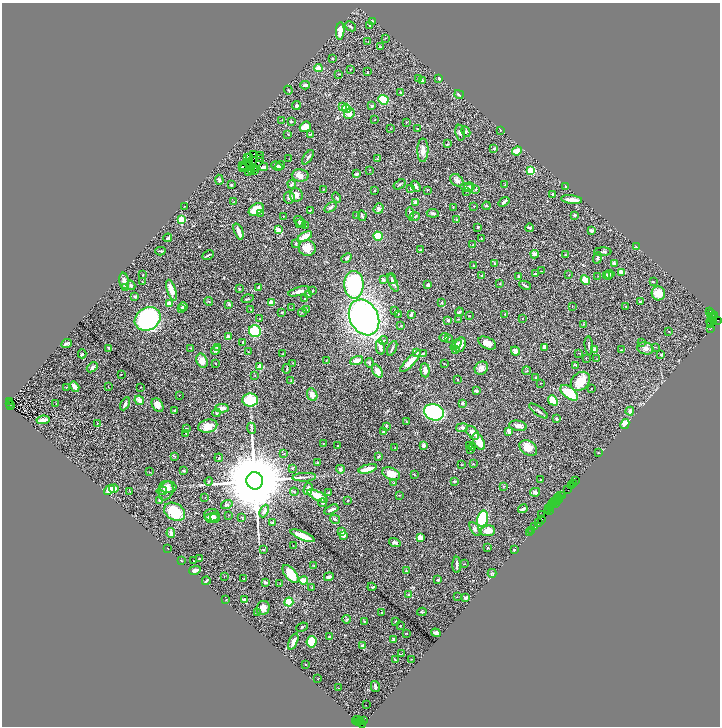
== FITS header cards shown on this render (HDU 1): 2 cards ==
NAXIS1  =                 1436
NAXIS2  =                 1448

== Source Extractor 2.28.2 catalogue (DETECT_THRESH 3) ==
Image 1436 x 1448 px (HDU 1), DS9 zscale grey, zoomed out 1/2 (1 PNG px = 2 x 2 image px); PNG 722 x 728 px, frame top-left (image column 1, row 1447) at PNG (2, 3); each listed source drawn as its Kron ellipse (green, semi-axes under 4 px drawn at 4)
Background 1.13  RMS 0.062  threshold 0.187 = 3 sigma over >= 5 px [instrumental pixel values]
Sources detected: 513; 56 cannot appear on this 1/2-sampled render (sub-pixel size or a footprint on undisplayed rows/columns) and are neither listed nor drawn; the other 457 listed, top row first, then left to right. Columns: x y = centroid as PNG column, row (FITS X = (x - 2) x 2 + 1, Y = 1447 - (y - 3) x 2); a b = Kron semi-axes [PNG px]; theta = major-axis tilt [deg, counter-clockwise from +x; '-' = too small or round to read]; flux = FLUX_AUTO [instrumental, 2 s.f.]
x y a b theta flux
372 21 2 2 - 5
351 26 6 2 -44 11
370 26 2 2 - 11
340 31 9 4 85 110
385 38 3 2 - 6.9
368 41 2 1 - 36
380 47 3 2 - 7.3
332 59 3 2 - 13
318 68 4 3 - 75
350 69 2 1 - 6.4
367 72 2 2 - 7
339 74 3 2 - 9.6
418 79 3 2 - 10
439 79 2 2 - 46
422 80 4 3 - 20
305 85 5 2 - 27
288 90 4 2 - 9
400 92 2 2 - 12
459 94 5 3 - 16
383 100 5 4 - 290
296 106 4 3 - 19
372 106 3 3 - 11
343 107 4 3 - 29
346 108 4 4 - 320
349 113 6 5 - 68
375 119 3 2 - 5
282 120 3 2 - 6
291 121 2 2 - 13
406 122 2 2 - 5.2
305 127 6 5 - 96
390 128 2 2 - 4.9
418 129 2 2 - 5.5
500 130 2 2 - 4.7
466 132 5 3 - 14
460 133 8 4 -81 32
288 134 2 2 - 6.1
311 134 4 3 - 12
448 144 3 2 - 5.3
494 149 4 3 - 12
423 150 12 5 89 62
517 151 5 4 - 110
253 154 2 1 - 2.5
261 155 3 1 - 11
247 157 3 1 - 4.6
308 157 8 3 55 23
250 158 2 1 - 3.1
261 158 3 1 - 2.2
289 159 2 2 - 5.2
377 159 3 2 - 7.1
252 160 2 1 - 6.9
249 163 2 1 - 2.1
243 166 3 1 - 5.2
250 166 2 1 - 3
277 166 6 3 -22 29
280 166 5 3 - 29
242 167 2 1 - 4.6
245 167 2 1 - 1.6
263 167 4 2 - 24
254 168 3 1 - 3.7
251 170 2 1 - 3.7
254 170 4 1 - 4.1
369 170 2 2 - 4.1
531 171 3 3 - 490
249 172 2 1 - 2.7
356 174 4 2 - 19
300 175 8 6 -4 72
219 180 5 3 - 16
457 180 7 5 -40 40
292 184 4 2 - 14
400 184 6 2 34 12
231 185 3 3 - 9.6
505 185 4 2 - 7.9
416 186 6 3 -57 41
467 187 6 4 -13 23
469 187 5 4 - 20
566 187 3 2 - 7
410 188 3 3 - 11
475 189 4 2 - 9.6
323 190 3 2 - 5.6
427 190 3 2 - 6.7
375 191 2 1 - 3.4
467 191 4 2 - 5.2
553 194 3 3 - 29
296 195 7 6 - 59
289 197 6 5 - 39
337 198 5 2 - 12
572 200 10 3 -6 96
233 202 2 2 - 3.7
416 202 3 3 - 41
504 202 6 2 37 24
185 206 2 1 - 3.8
486 206 4 3 - 11
330 207 7 3 33 23
453 207 2 2 - 4.8
474 207 2 2 - 4.2
379 209 5 4 - 34
256 210 8 5 34 170
310 210 4 2 - 8.9
261 213 2 2 - 5.1
410 213 6 2 -83 34
433 213 6 3 -7 31
357 215 2 2 - 6.1
575 215 4 3 - 18
283 216 2 2 - 6.6
362 216 5 2 - 22
414 217 5 2 - 11
181 220 3 3 - 550
456 220 2 2 - 12
300 222 7 3 -45 19
299 223 3 3 - 8.3
305 225 3 2 - 7.6
478 227 3 2 - 16
529 228 4 2 - 22
278 230 4 3 - 77
239 231 8 3 -69 70
592 231 4 3 - 26
378 236 5 4 - 250
305 237 8 3 30 150
168 238 4 2 - 17
481 238 2 2 - 4.1
296 244 4 3 - 12
473 245 3 3 - 13
636 247 4 2 - 7.2
307 248 8 8 - 130
421 250 4 3 - 9.6
160 251 5 2 - 15
603 252 8 2 0 23
535 254 4 3 - 59
208 255 6 2 29 18
565 255 3 2 - 5.7
346 258 5 3 - 16
597 258 6 3 69 14
495 263 3 3 - 17
614 264 3 3 - 40
474 266 2 2 - 15
542 271 2 1 - 5.7
622 272 4 2 - 79
535 273 2 2 - 9.5
609 274 5 3 - 19
142 275 2 2 - 7.2
569 275 3 2 - 7.4
481 276 3 2 - 6.7
518 276 3 2 - 18
598 276 2 1 - 3.2
606 276 4 3 - 7.2
608 276 3 3 - 8.5
392 279 5 3 - 17
383 280 3 2 - 34
585 280 5 4 - 210
124 281 8 5 -82 46
142 282 2 2 - 7.3
653 282 3 2 - 11
393 283 10 4 -64 40
500 284 3 2 - 8
131 285 5 3 - 18
354 285 14 9 -88 1600
428 285 3 3 - 25
525 285 6 2 -25 19
126 288 4 3 - 63
259 288 3 2 - 22
239 289 3 3 - 8.7
171 290 11 4 -72 99
299 291 11 4 16 58
312 291 2 1 - 7.4
658 293 7 6 - 150
308 295 3 3 - 8.3
135 296 4 3 - 16
247 299 6 3 17 13
304 299 2 2 - 4.8
209 301 4 3 - 12
640 302 3 2 - 11
169 303 4 2 - 120
271 303 2 2 - 260
441 303 2 2 - 13
229 304 2 2 - 32
183 306 4 3 - 33
572 306 2 1 - 3.3
626 306 2 2 - 4.8
292 308 2 1 - 4
181 309 4 3 - 10
306 309 2 2 - 47
251 310 3 2 - 6.4
394 311 3 2 - 5.4
710 311 2 2 - 120
281 312 3 3 - 9.5
303 312 4 2 - 8.9
459 312 4 2 - 20
398 314 2 1 - 4
411 314 3 2 - 37
505 314 2 2 - 7.6
712 314 3 2 - 490
469 316 2 2 - 5.9
714 316 2 2 - 64
364 317 19 14 -61 3700
712 317 2 2 - 410
522 318 2 2 - 3.1
714 318 3 2 - 470
148 319 13 11 31 1700
260 319 2 2 - 4.9
458 319 3 2 - 6.4
448 320 2 2 - 71
717 320 3 1 - 78
711 321 5 2 - 490
713 321 2 1 - 100
584 324 3 2 - 7.5
711 324 3 1 - 150
401 325 3 2 - 8.9
711 328 2 1 - 170
255 331 6 6 - 460
669 332 2 2 - 5.2
228 337 2 2 - 56
444 337 4 4 - 27
448 338 3 3 - 8.6
384 340 4 2 - 9
243 342 4 2 - 10
641 342 3 2 - 6.2
487 343 9 5 -27 73
67 344 5 2 - 20
456 345 6 3 41 99
460 345 7 5 69 60
589 345 9 2 -84 20
217 347 4 3 - 13
380 347 8 4 -79 53
544 347 4 3 - 65
655 347 3 2 - 5.2
109 348 3 2 - 11
191 348 3 2 - 7
392 348 8 2 64 20
645 348 8 6 -14 45
216 350 5 3 - 31
455 350 3 3 - 26
594 350 3 3 - 49
622 350 3 2 - 5.6
515 351 4 4 - 41
248 352 2 1 - 4.8
417 352 3 3 - 18
423 353 4 2 - 10
579 353 3 2 - 6.3
82 354 4 2 - 13
282 354 2 2 - 9.3
661 355 3 3 - 14
586 358 2 2 - 4.6
597 359 2 2 - 4.1
326 360 2 2 - 6.9
357 360 7 4 21 63
202 361 7 5 -65 130
410 361 14 4 47 160
216 363 2 2 - 6.1
292 363 2 2 - 3.3
369 363 4 2 - 11
444 364 2 2 - 3.5
576 365 4 2 - 10
92 367 6 4 40 33
260 367 2 2 - 330
481 368 7 6 - 60
287 369 5 2 - 10
425 370 7 4 -85 57
377 371 7 4 -56 80
527 371 4 2 - 11
121 374 2 2 - 14
255 375 2 2 - 3.7
535 377 2 2 - 23
291 380 3 2 - 8.2
457 380 2 2 - 9.1
580 381 11 8 44 240
541 383 2 2 - 4
108 386 2 2 - 3.3
75 387 5 3 - 80
141 387 2 1 - 6.4
66 388 2 2 - 3.7
591 388 2 2 - 6.9
476 391 3 2 - 20
569 393 10 5 -39 270
179 395 2 2 - 4.2
312 395 6 5 - 68
139 400 5 3 - 62
250 400 8 6 1 340
553 400 5 4 - 170
10 401 3 1 - 220
462 403 4 3 - 27
9 404 3 2 - 210
56 404 2 1 - 3.9
125 404 7 3 62 28
10 405 2 1 - 210
158 405 7 5 -56 83
222 408 6 3 1 70
175 410 2 2 - 11
538 411 11 2 -36 25
630 411 4 3 - 44
434 412 10 8 -21 1200
216 413 4 3 - 14
557 419 3 2 - 21
43 420 6 3 9 70
406 421 4 1 - 5
97 423 2 2 - 6.1
625 424 5 3 - 130
208 426 10 6 14 140
386 426 2 2 - 17
518 426 9 5 -10 57
462 427 6 3 12 30
186 428 2 2 - 19
251 428 5 2 - 14
509 431 4 2 - 45
383 432 2 2 - 27
186 433 2 2 - 6.7
473 433 8 5 -47 65
479 442 9 5 -61 160
323 444 3 2 - 5
423 445 2 2 - 130
337 446 3 2 - 4.1
470 446 4 3 - 13
395 447 2 1 - 3.2
472 448 3 3 - 15
528 448 9 7 -35 150
470 450 2 2 - 7.9
284 453 3 2 - 5.2
598 453 3 2 - 6.1
174 456 4 2 - 6.4
379 456 3 2 - 11
219 458 4 2 - 6.8
318 463 3 3 - 7.9
473 464 3 2 - 8.7
461 465 3 2 - 4.2
292 468 3 3 - 9.4
340 469 4 4 - 25
368 469 9 3 15 140
184 471 4 3 - 9.3
150 472 2 2 - 4.5
391 474 9 6 -23 130
415 475 2 1 - 4.6
304 477 12 2 3 27
541 479 3 2 - 5.8
209 481 4 3 - 17
255 481 8 8 - 170000
454 481 3 3 - 9.5
576 481 2 2 - 120
394 483 2 2 - 20
573 483 3 2 - 100
572 485 2 1 - 65
504 486 3 2 - 5.9
168 487 8 6 -6 64
114 489 5 3 - 140
308 489 6 4 75 80
109 490 6 3 40 110
567 490 3 1 - 110
130 491 2 2 - 4.6
162 491 5 3 - 15
166 491 10 7 69 72
294 492 4 3 - 10
329 492 3 3 - 11
535 492 5 4 - 27
399 495 3 2 - 5.2
563 495 4 1 - 90
317 496 11 4 -28 180
560 496 3 1 - 340
205 497 2 1 - 2.7
558 498 4 2 - 320
160 500 2 2 - 36
348 500 3 2 - 9.5
559 500 2 2 - 120
558 501 2 1 - 93
555 502 2 1 - 91
322 503 4 3 - 13
552 504 3 2 - 330
556 504 3 1 - 220
227 505 6 3 18 23
551 505 2 1 - 35
551 507 2 1 - 62
548 508 2 1 - 100
523 509 5 3 - 38
331 510 7 3 27 43
264 511 7 3 66 32
549 511 3 2 - 240
175 512 11 8 -31 340
212 515 8 6 -1 40
229 515 2 1 - 3.3
542 515 2 1 - 260
212 518 7 4 -3 43
215 518 5 4 - 22
242 518 4 3 - 8.7
335 519 5 3 - 22
482 519 8 5 77 600
542 519 2 1 - 130
272 523 3 2 - 8.3
539 523 3 1 - 400
535 527 4 2 - 110
475 529 8 4 -60 27
531 530 3 1 - 43
342 531 2 2 - 88
488 531 7 5 9 110
171 533 5 3 - 35
530 533 2 1 - 140
303 536 13 3 -22 170
344 536 2 2 - 150
420 538 4 3 - 94
395 542 6 3 -16 29
293 546 2 1 - 6
487 548 2 2 - 20
168 549 2 1 - 4.9
264 550 4 2 - 8.2
514 550 3 2 - 8.4
199 559 3 2 - 9.7
181 561 3 2 - 6.4
193 561 2 2 - 15
465 564 2 2 - 4.2
457 565 8 2 -89 30
314 566 3 2 - 5.6
195 570 6 3 13 64
406 571 3 2 - 17
492 573 4 3 - 13
291 574 11 5 -50 290
224 576 2 1 - 3.1
329 577 5 3 - 33
243 579 3 1 - 5.4
304 580 4 2 - 230
438 580 2 2 - 23
206 581 4 2 - 17
265 582 4 2 - 25
280 583 2 2 - 5
312 587 3 2 - 6.2
372 587 4 3 - 10
409 595 4 3 - 21
457 597 2 2 - 5.1
466 598 4 3 - 20
226 600 2 2 - 4
244 600 3 2 - 65
289 602 4 4 - 250
263 608 7 6 - 91
258 612 4 2 - 8
422 612 5 2 - 9
382 613 4 2 - 10
347 619 4 3 - 13
364 621 3 3 - 8.1
395 621 4 2 - 6
400 626 3 2 - 4.8
302 627 6 2 21 10
406 633 3 1 - 4.6
436 633 5 3 - 32
329 637 3 2 - 9.2
394 639 2 2 - 38
293 641 9 3 67 59
311 642 6 5 - 330
362 646 3 3 - 37
401 654 3 2 - 4.2
412 659 2 2 - 4.4
395 660 4 2 - 8.6
306 665 2 2 - 11
318 679 2 1 - 3.7
375 686 5 2 - 30
339 688 2 2 - 6.6
367 705 2 1 - 11
358 720 2 1 - 120
356 721 4 1 - 220
361 721 4 2 - 400
363 721 3 2 - 210
359 722 3 2 - 300
362 724 3 1 - 190
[56 sub-pixel or undisplayed-footprint detections neither listed nor drawn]